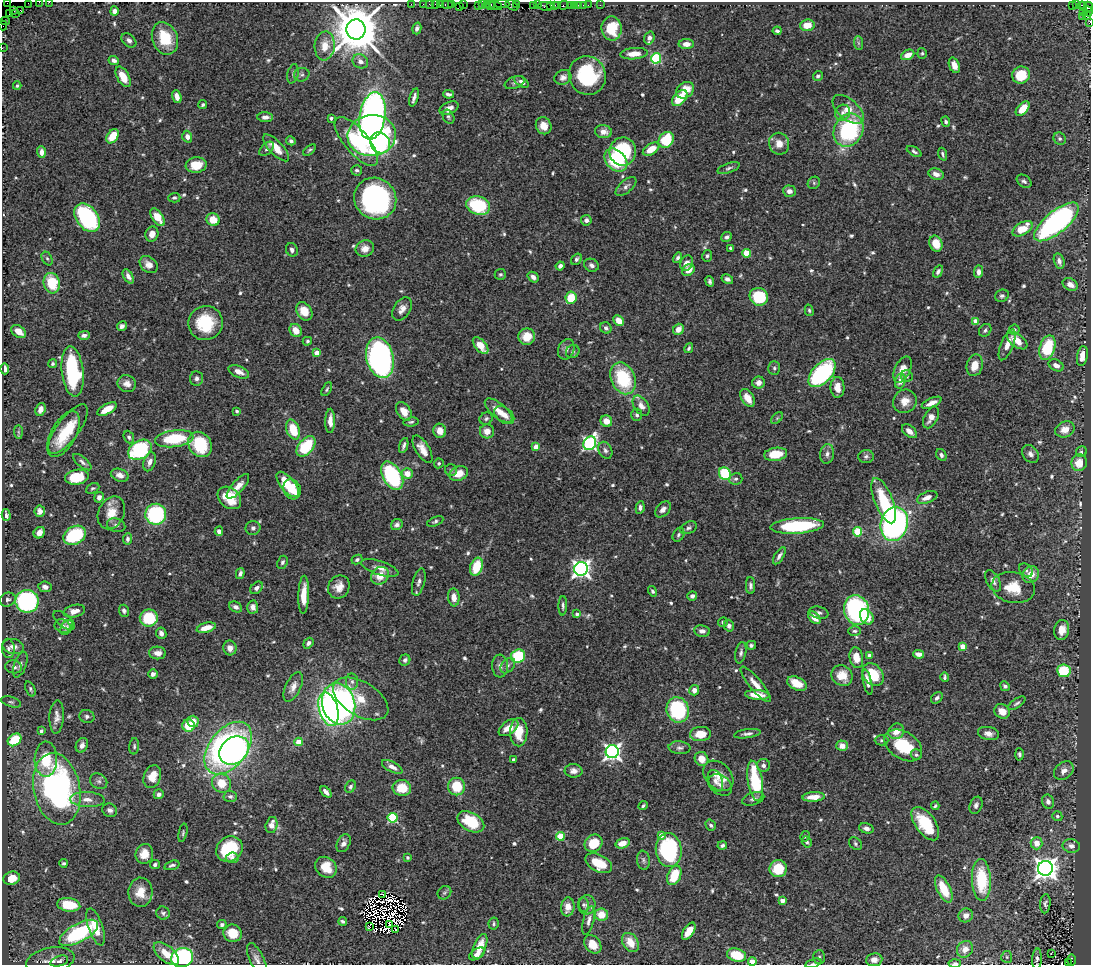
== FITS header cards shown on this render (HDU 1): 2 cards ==
NAXIS1  =                 1089
NAXIS2  =                  963

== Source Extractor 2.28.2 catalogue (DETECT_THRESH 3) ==
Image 1089 x 963 px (HDU 1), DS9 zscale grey, 1 PNG px = 1 image px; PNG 1093 x 967 px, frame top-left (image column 1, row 963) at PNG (2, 2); each listed source drawn as its Kron ellipse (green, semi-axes under 4 px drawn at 4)
Background 1.04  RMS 0.03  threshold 0.0893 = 3 sigma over >= 5 px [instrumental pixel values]
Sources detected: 665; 12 with non-positive FLUX_AUTO (blend fragments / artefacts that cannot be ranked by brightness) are neither listed nor drawn; of the other 653, the 500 brightest by FLUX_AUTO listed and drawn (153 fainter detections omitted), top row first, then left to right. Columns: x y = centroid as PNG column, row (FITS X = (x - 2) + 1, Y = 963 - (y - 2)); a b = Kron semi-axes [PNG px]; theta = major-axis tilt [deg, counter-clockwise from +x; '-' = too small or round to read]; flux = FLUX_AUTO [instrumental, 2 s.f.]
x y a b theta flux
39 2 2 2 - 8.5
49 2 2 2 - 14
7 3 2 2 - 9.7
28 3 2 2 - 37
411 4 2 2 - 21
423 4 2 2 - 23
429 4 2 2 - 17
440 4 3 2 - 40
447 4 6 3 0 100
452 4 3 3 - 43
463 4 3 2 - 23
487 4 2 2 - 18
502 4 7 2 -1 180
517 4 4 2 - 61
436 5 4 3 - 110
478 5 4 2 - 48
483 5 4 3 - 100
491 5 4 3 - 78
496 5 7 4 -14 200
512 5 7 3 -31 92
537 5 3 2 - 47
551 5 3 3 - 82
554 5 3 3 - 51
558 5 2 2 - 33
563 5 5 3 - 69
570 5 2 2 - 11
575 5 3 2 - 7.7
579 5 3 2 - 26
583 5 2 2 - 9.9
588 5 2 2 - 24
600 5 2 2 - 13
1072 5 3 3 - 250
1076 5 3 2 - 13
459 6 2 2 - 13
534 6 3 3 - 63
546 6 8 3 -6 140
1083 6 5 2 - 8.1
1089 7 5 2 - 77
13 10 3 3 - 27
20 10 3 3 - 33
114 11 5 4 - 9
1088 11 5 3 - 95
1083 12 3 2 - 24
16 13 3 3 - 29
9 14 3 2 - 4
1082 16 2 2 - 26
1086 16 4 3 - 52
5 21 5 2 - 46
1089 22 4 2 - 37
3 25 5 2 - 35
807 25 7 6 - 30
417 28 6 4 74 6
612 28 12 10 -86 52
356 29 10 9 - 12000
777 31 4 3 - 5.4
165 38 17 12 -69 70
649 38 6 5 - 7.4
129 40 8 6 -42 7.3
858 43 7 4 -88 3.4
686 44 8 5 1 14
325 46 14 10 85 28
2 48 2 2 - 10
922 53 5 4 - 3.3
634 54 13 5 5 26
908 55 7 5 25 20
656 58 5 5 - 160
114 60 5 4 - 5.6
360 61 8 6 -32 11
954 65 8 5 -70 14
293 74 10 5 76 5.1
302 75 8 6 14 5.9
1021 75 9 8 - 55
587 76 20 18 -63 150
818 76 5 4 - 5
123 77 11 6 -61 30
563 77 9 7 22 9.7
515 82 10 6 20 5.5
522 82 8 4 -33 8.5
17 86 4 3 - 3.3
685 90 9 7 35 34
448 94 5 3 - 5.4
177 97 7 4 -71 14
414 97 9 3 73 7.4
680 98 9 6 46 52
203 105 5 4 - 3.9
449 108 10 6 26 14
848 109 19 10 -41 30
1023 109 8 5 47 35
843 113 8 7 - 8.8
373 116 24 13 81 750
265 117 8 5 -2 10
448 117 7 5 -62 4.2
331 118 3 3 - 3.6
946 122 5 4 - 4.6
544 126 9 7 -61 18
849 130 17 14 61 220
603 132 8 6 -10 16
372 135 24 20 6 590
113 136 8 5 55 41
187 137 6 5 - 10
1060 139 6 6 - 4.3
666 140 8 7 - 81
291 141 5 4 - 5
356 141 30 12 -50 110
380 143 11 9 -54 120
779 144 11 10 - 19
276 148 17 7 -46 27
267 149 9 5 45 5.3
651 149 9 5 32 31
310 150 7 4 38 3.5
623 151 14 13 - 150
914 151 8 4 -30 4.5
41 152 6 4 -88 13
943 154 6 3 -71 3.9
616 160 13 9 -45 110
196 165 10 8 9 40
729 168 12 4 20 5.7
357 170 5 5 - 4.4
936 174 8 5 -20 13
1024 181 8 5 -37 5.7
814 183 7 5 47 4.1
626 186 12 6 40 8.8
789 191 6 5 - 12
174 198 6 5 - 5.1
375 198 21 20 - 470
478 206 12 9 -18 120
157 217 10 5 -56 37
87 218 16 11 -53 260
213 220 7 6 - 30
586 220 5 5 - 6.6
1056 222 27 11 39 530
1022 229 11 6 31 48
152 234 8 6 74 14
727 237 5 4 - 6.4
936 244 8 6 -69 36
730 248 3 3 - 3.8
365 249 9 8 - 16
292 250 7 5 -64 6.4
746 253 4 4 - 63
707 256 6 5 - 4
47 258 7 5 -62 3.8
678 258 5 4 - 5
576 259 6 5 - 5.1
1059 261 8 5 -75 7.3
686 263 8 6 68 10
149 265 10 7 -39 15
591 265 7 6 - 6.7
560 266 4 4 - 8.5
688 270 7 5 34 16
938 271 6 4 58 6.1
978 272 6 4 88 10
500 274 6 5 - 3.9
128 276 8 4 -59 9.4
533 277 6 4 -40 7.5
727 279 6 4 -29 7.2
710 282 5 4 - 5.2
52 283 10 8 -74 68
1070 284 8 6 -28 13
1002 296 7 6 - 5
759 297 9 8 - 88
571 298 6 5 - 57
402 309 13 8 57 15
809 310 6 4 -74 3.3
304 311 10 7 -56 34
619 321 6 5 - 22
976 321 4 4 - 29
205 323 17 17 - 86
122 326 5 4 - 8.7
606 328 6 5 - 5.9
678 329 6 5 - 17
296 330 7 6 - 23
985 330 7 5 48 4.6
1014 330 5 5 - 4.3
19 332 8 5 -35 22
84 335 6 4 1 7.1
527 337 8 8 - 33
307 341 5 4 - 3.5
1017 341 12 6 -37 26
1007 345 16 6 68 18
481 346 10 5 -50 30
689 348 5 3 - 4.1
1047 348 12 7 73 110
566 349 10 8 68 9
573 352 7 6 - 4.5
317 353 4 4 - 26
1082 356 10 5 79 20
380 358 21 13 -77 600
52 364 4 4 - 3.5
975 365 11 8 76 29
1056 365 8 5 -27 9.6
774 368 7 6 - 4.2
5 369 5 3 - 12
902 370 14 7 65 25
73 372 25 10 -83 200
239 372 11 6 -23 16
822 373 17 9 47 250
907 376 6 6 - 4.1
197 378 7 6 - 6.5
623 378 16 12 -67 130
900 381 7 5 77 14
758 383 6 6 - 12
127 384 9 8 - 12
837 387 10 7 -88 19
327 389 7 4 61 3.6
747 398 10 6 -57 22
905 401 12 11 - 20
932 403 10 4 24 15
641 406 11 7 -55 15
41 409 7 5 70 12
107 409 10 5 29 37
237 411 3 3 - 3.7
404 411 10 6 -58 23
498 411 17 7 -39 21
504 415 11 7 -37 15
637 415 6 5 - 5
931 417 11 7 63 15
777 418 7 4 45 3.4
486 419 7 6 - 4.3
330 421 12 5 90 17
606 421 6 5 - 18
411 422 7 4 8 3.5
68 429 29 11 54 57
1065 429 10 7 23 23
293 430 10 6 -70 52
440 431 7 6 - 17
487 431 7 7 - 15
909 431 9 5 -39 13
18 432 7 4 -89 3.7
63 434 25 12 61 67
129 437 6 5 - 4.8
174 439 19 8 7 100
590 443 7 6 - 410
200 444 13 11 -57 98
404 445 8 3 72 5.3
306 446 12 7 49 96
536 447 4 4 - 34
422 449 15 7 -59 19
140 450 13 9 30 200
605 450 9 6 -62 7.4
1081 452 6 5 - 4.6
776 454 11 6 8 48
827 454 10 7 80 9
1030 454 10 7 -52 9.5
941 455 6 5 - 5
866 456 8 6 3 5.6
82 462 11 5 -41 6.5
150 462 10 6 72 10
439 463 5 4 - 4
1079 463 8 8 - 32
451 470 6 6 - 3.4
459 473 9 7 25 25
407 474 5 5 - 23
725 474 7 5 -50 120
120 475 9 6 -19 12
392 476 15 9 -60 230
77 477 12 7 9 69
736 479 7 5 15 4.8
288 484 15 7 -51 59
238 486 16 5 48 18
93 488 7 4 26 3.6
292 489 10 8 -64 42
99 497 5 4 - 8.1
927 497 11 5 21 14
229 498 13 9 -41 50
884 501 24 9 -68 95
640 507 6 4 82 6
663 509 9 6 49 10
40 511 5 5 - 8.4
111 513 17 13 66 35
156 514 10 10 - 220
6 515 6 3 -75 4.9
435 521 8 4 24 4.7
894 524 17 13 75 600
116 525 9 6 -18 7.2
397 525 6 5 - 6.7
797 526 27 7 4 180
253 528 7 7 - 7.1
689 528 9 5 25 5.6
219 531 4 4 - 8.7
858 532 4 4 - 89
39 533 6 5 - 14
75 535 12 8 30 130
678 535 7 5 60 4.9
127 539 6 4 86 6
779 556 9 4 59 6.9
357 560 6 4 27 4.6
282 562 7 5 65 4.1
476 567 9 6 70 56
380 568 19 7 -18 16
581 569 7 7 - 910
1026 570 8 5 -40 4.5
240 574 5 4 - 6
1031 574 9 7 46 25
380 576 9 8 - 29
993 581 12 6 -60 9.1
419 582 14 6 75 9.3
750 586 8 4 -89 6.1
45 587 7 5 -10 9.5
339 587 12 10 60 21
257 588 7 5 42 7.5
1013 588 22 15 -10 55
653 591 5 4 - 3.7
304 595 19 5 88 34
692 596 5 4 - 6.6
454 597 9 6 -85 14
8 600 8 7 - 5.8
27 601 11 11 - 360
563 606 10 4 89 4.4
236 607 7 5 -29 8.2
253 607 6 5 - 9.5
856 610 15 12 -74 330
74 611 11 6 13 17
124 611 6 5 - 5.6
819 613 9 6 -13 6.1
577 614 4 4 - 5.8
867 617 8 6 -55 32
149 618 9 8 - 80
814 618 7 5 -46 16
64 620 13 6 -38 9.8
723 622 5 4 - 3.6
63 626 8 6 -21 7.2
729 626 6 5 - 6.9
66 628 8 5 60 5.1
206 628 10 5 15 30
1062 630 10 7 80 22
702 631 8 5 -9 10
855 631 6 4 -1 4.1
161 633 6 5 - 8.5
308 643 6 4 52 6
751 645 5 4 - 4.4
13 646 11 7 -13 12
963 646 4 4 - 36
8 648 10 6 -84 7.5
230 648 7 6 - 13
158 653 8 6 -2 12
741 653 11 5 78 6.1
918 654 5 4 - 10
869 655 4 3 - 8.2
518 656 7 6 - 99
856 658 10 6 -80 27
405 660 6 5 - 6.3
20 665 13 6 70 9.1
500 666 11 8 -87 12
508 666 9 6 49 6.8
14 667 8 6 -11 8.2
1064 671 7 6 - 71
153 674 5 4 - 8.5
873 675 12 9 -49 66
842 676 11 10 - 32
945 677 5 3 - 4.4
352 682 8 6 -87 6.7
867 682 13 4 -77 13
756 684 22 6 -50 24
797 684 10 6 -26 32
1005 686 5 4 - 5.5
293 687 16 7 64 15
30 689 8 4 -68 4.1
694 690 5 5 - 12
757 695 12 5 -4 28
937 698 7 5 44 6.3
361 699 30 17 -31 74
11 702 10 5 -17 4.1
1017 703 10 4 34 4.6
339 704 21 16 -74 600
328 709 17 9 -74 420
678 710 13 11 -72 180
1002 711 8 7 - 21
87 716 7 6 - 6.1
57 717 16 7 87 14
193 721 6 5 - 21
189 726 6 6 - 55
509 728 11 6 37 25
41 731 4 3 - 3.7
896 731 8 7 - 24
519 732 14 8 90 46
988 733 10 6 -10 12
701 734 10 7 5 36
747 734 13 4 8 6.8
15 740 7 5 38 69
881 740 7 5 0 3.5
299 742 4 4 - 43
82 745 7 6 - 9.8
903 745 20 13 -32 89
134 746 8 5 85 4
842 746 5 5 - 15
228 748 30 18 52 680
679 748 11 6 -4 7
234 750 16 13 37 390
612 752 6 6 - 780
1019 754 6 4 -87 4.2
916 755 5 5 - 4.4
46 759 17 11 89 68
702 759 7 6 - 21
513 760 4 3 - 4.9
763 765 6 6 - 7.1
392 767 11 5 -28 10
574 771 9 6 -2 11
1064 771 11 8 38 12
718 776 17 12 -46 28
152 777 12 8 68 34
99 781 9 7 -33 7
715 781 11 7 -69 10
755 781 20 7 -81 120
221 783 10 9 - 41
720 785 13 9 -37 12
457 786 9 8 - 59
350 787 6 5 - 4.7
402 788 9 8 - 49
57 789 36 23 -79 530
326 792 7 3 -46 10
159 794 5 5 - 7.1
230 796 7 5 -3 5.3
814 797 11 4 4 22
87 799 17 7 -3 18
753 799 11 6 18 7.7
1048 802 7 6 - 6.8
976 805 9 6 69 6.8
643 806 5 3 - 3.7
935 806 4 3 - 3.4
110 810 7 6 - 8.2
1057 816 5 4 - 5.1
393 818 5 5 - 160
471 822 14 9 -29 86
925 824 19 10 -54 83
272 825 8 6 76 18
711 825 6 5 - 5.1
866 828 7 5 -15 7.3
183 833 9 4 77 3.6
661 835 4 4 - 16
560 836 4 4 - 79
805 836 5 4 - 3.8
807 842 6 4 -55 3.9
344 843 9 6 64 8.9
594 843 9 8 - 48
623 843 7 5 16 20
1037 843 6 6 - 22
855 844 7 5 -48 4.3
722 845 5 4 - 4.7
1071 846 8 7 - 9.4
229 849 14 12 38 120
669 850 17 13 -84 230
144 854 10 8 76 26
408 857 3 3 - 4.3
232 858 6 5 - 7.6
643 860 9 6 -82 5.9
64 863 4 3 - 3.7
599 863 14 8 -27 47
155 864 5 4 - 6.2
172 865 8 3 17 4.7
326 867 11 9 -41 39
778 868 9 8 - 56
1045 868 7 7 - 1700
674 875 10 6 67 60
12 878 8 6 17 24
981 880 21 9 -87 110
944 889 14 6 -64 56
140 892 14 12 88 35
444 893 7 6 - 4.5
382 894 3 2 - 3.3
782 901 4 4 - 20
1045 904 9 5 84 6.2
69 905 12 6 -8 69
583 905 7 5 -84 4
587 905 9 8 - 8.2
568 907 9 6 83 18
163 913 7 6 - 5.1
601 915 6 6 - 31
966 915 7 6 - 11
589 920 14 5 77 9.8
343 921 4 3 - 3.9
389 924 3 2 - 4.9
494 924 6 5 - 3.4
222 925 5 4 - 4.9
96 927 19 7 -71 38
370 927 3 2 - 6.7
396 929 3 2 - 3.4
689 931 9 5 57 30
79 933 21 9 29 190
233 933 9 8 - 41
630 942 10 7 -57 27
593 944 10 7 -52 25
480 946 13 6 68 30
965 949 9 7 52 20
166 954 15 8 -40 32
477 954 9 5 33 9.8
1051 954 3 2 - 4.5
736 955 10 6 -18 63
819 957 7 6 - 4.3
1007 957 6 5 - 3.3
182 958 11 9 19 310
257 959 17 7 -65 11
1037 959 10 5 87 6.8
874 960 8 6 6 12
1071 960 6 3 -89 220
50 961 24 12 11 24
59 961 9 5 18 6.1
752 961 4 4 - 20
813 963 8 4 17 4
955 963 6 3 2 5.4
1068 963 4 3 - 160
At the frame edge (FLAGS 8, measured only in part): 15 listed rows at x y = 39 2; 49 2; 7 3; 28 3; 1089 7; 1089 22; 3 25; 2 48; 593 944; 182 958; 1037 959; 752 961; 813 963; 955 963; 1068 963
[153 fainter detections neither listed nor drawn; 12 non-positive-flux detections neither listed nor drawn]